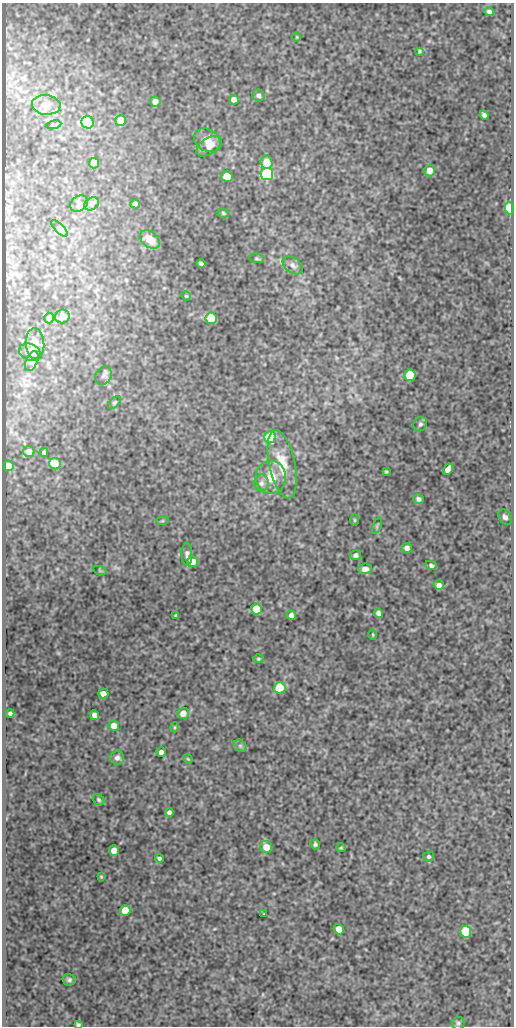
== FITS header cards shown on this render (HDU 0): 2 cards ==
NAXIS1  =                  512
NAXIS2  =                 1024

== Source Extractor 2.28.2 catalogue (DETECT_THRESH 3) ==
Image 512 x 1024 px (HDU 0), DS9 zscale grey, 1 PNG px = 1 image px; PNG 516 x 1028 px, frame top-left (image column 1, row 1024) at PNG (2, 3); each listed source drawn as its Kron ellipse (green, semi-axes under 4 px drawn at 4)
Background 95.1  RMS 0.54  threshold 1.63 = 3 sigma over >= 5 px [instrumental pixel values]
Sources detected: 95; all 95 listed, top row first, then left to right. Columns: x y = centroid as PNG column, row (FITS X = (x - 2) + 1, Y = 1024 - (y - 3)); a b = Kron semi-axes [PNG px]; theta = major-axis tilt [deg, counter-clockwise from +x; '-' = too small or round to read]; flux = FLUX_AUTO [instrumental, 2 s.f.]
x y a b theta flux
489 12 5 4 - 100
297 37 5 3 - 30
419 51 3 3 - 47
258 95 6 6 - 120
234 99 5 5 - 200
155 101 5 5 - 240
46 105 14 9 -5 320
484 115 4 4 - 110
121 121 5 5 - 570
88 122 6 6 - 3300
54 125 7 3 12 56
207 140 14 11 -32 340
209 146 14 8 33 270
266 162 6 6 - 630
94 163 5 5 - 370
430 171 6 5 - 380
267 174 6 6 - 5600
227 176 5 5 - 690
79 203 9 7 32 140
91 204 8 6 35 93
135 204 5 4 - 140
509 208 6 4 -86 1500
223 213 6 4 -18 50
59 228 11 4 -45 90
150 240 11 7 -38 510
257 258 7 5 -10 63
201 264 4 4 - 97
293 265 11 7 -38 170
186 296 5 4 - 42
62 316 7 7 - 210
49 318 5 4 - 190
211 318 6 5 - 1500
35 344 15 9 -87 410
30 352 11 8 -22 160
32 361 10 6 65 120
410 375 6 5 - 1900
103 376 9 7 56 110
114 402 8 4 44 65
420 424 7 6 - 90
270 437 6 6 - 2400
29 452 5 5 - 270
44 452 4 3 - 67
55 464 6 5 - 1900
282 464 35 13 -78 940
9 466 5 5 - 360
448 469 6 4 60 240
386 472 3 3 - 39
271 477 17 15 90 650
261 483 8 7 - 130
418 499 5 4 - 110
505 517 8 6 -56 140
354 520 6 4 -89 40
162 521 6 4 18 35
377 526 8 3 68 43
407 548 5 5 - 190
187 554 11 5 -88 120
356 555 5 5 - 110
192 562 5 5 - 350
431 565 6 4 -26 92
365 569 7 5 5 180
100 571 7 4 -19 40
439 585 5 5 - 230
256 609 5 5 - 1000
378 613 5 4 - 120
176 615 3 3 - 32
291 615 5 4 - 160
373 634 5 3 - 35
258 659 5 4 - 46
280 688 6 5 - 2300
103 694 5 4 - 250
183 713 5 5 - 340
10 714 4 3 - 80
94 715 5 4 - 190
114 726 5 5 - 310
175 727 5 3 - 35
240 746 7 5 -44 74
161 752 5 4 - 200
117 758 7 6 - 140
188 759 5 4 - 36
99 800 6 5 - 59
169 812 4 4 - 130
315 844 5 4 - 75
266 847 6 6 - 450
341 848 5 4 - 41
114 851 5 5 - 380
429 857 5 5 - 75
159 858 4 3 - 69
101 877 4 4 - 37
125 910 5 5 - 850
264 914 4 3 - 26
339 929 5 5 - 430
466 932 6 5 - 2400
69 980 7 5 -13 94
458 1023 6 6 - 73
78 1025 4 3 - 58
At the frame edge (FLAGS 8, measured only in part): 1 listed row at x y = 78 1025